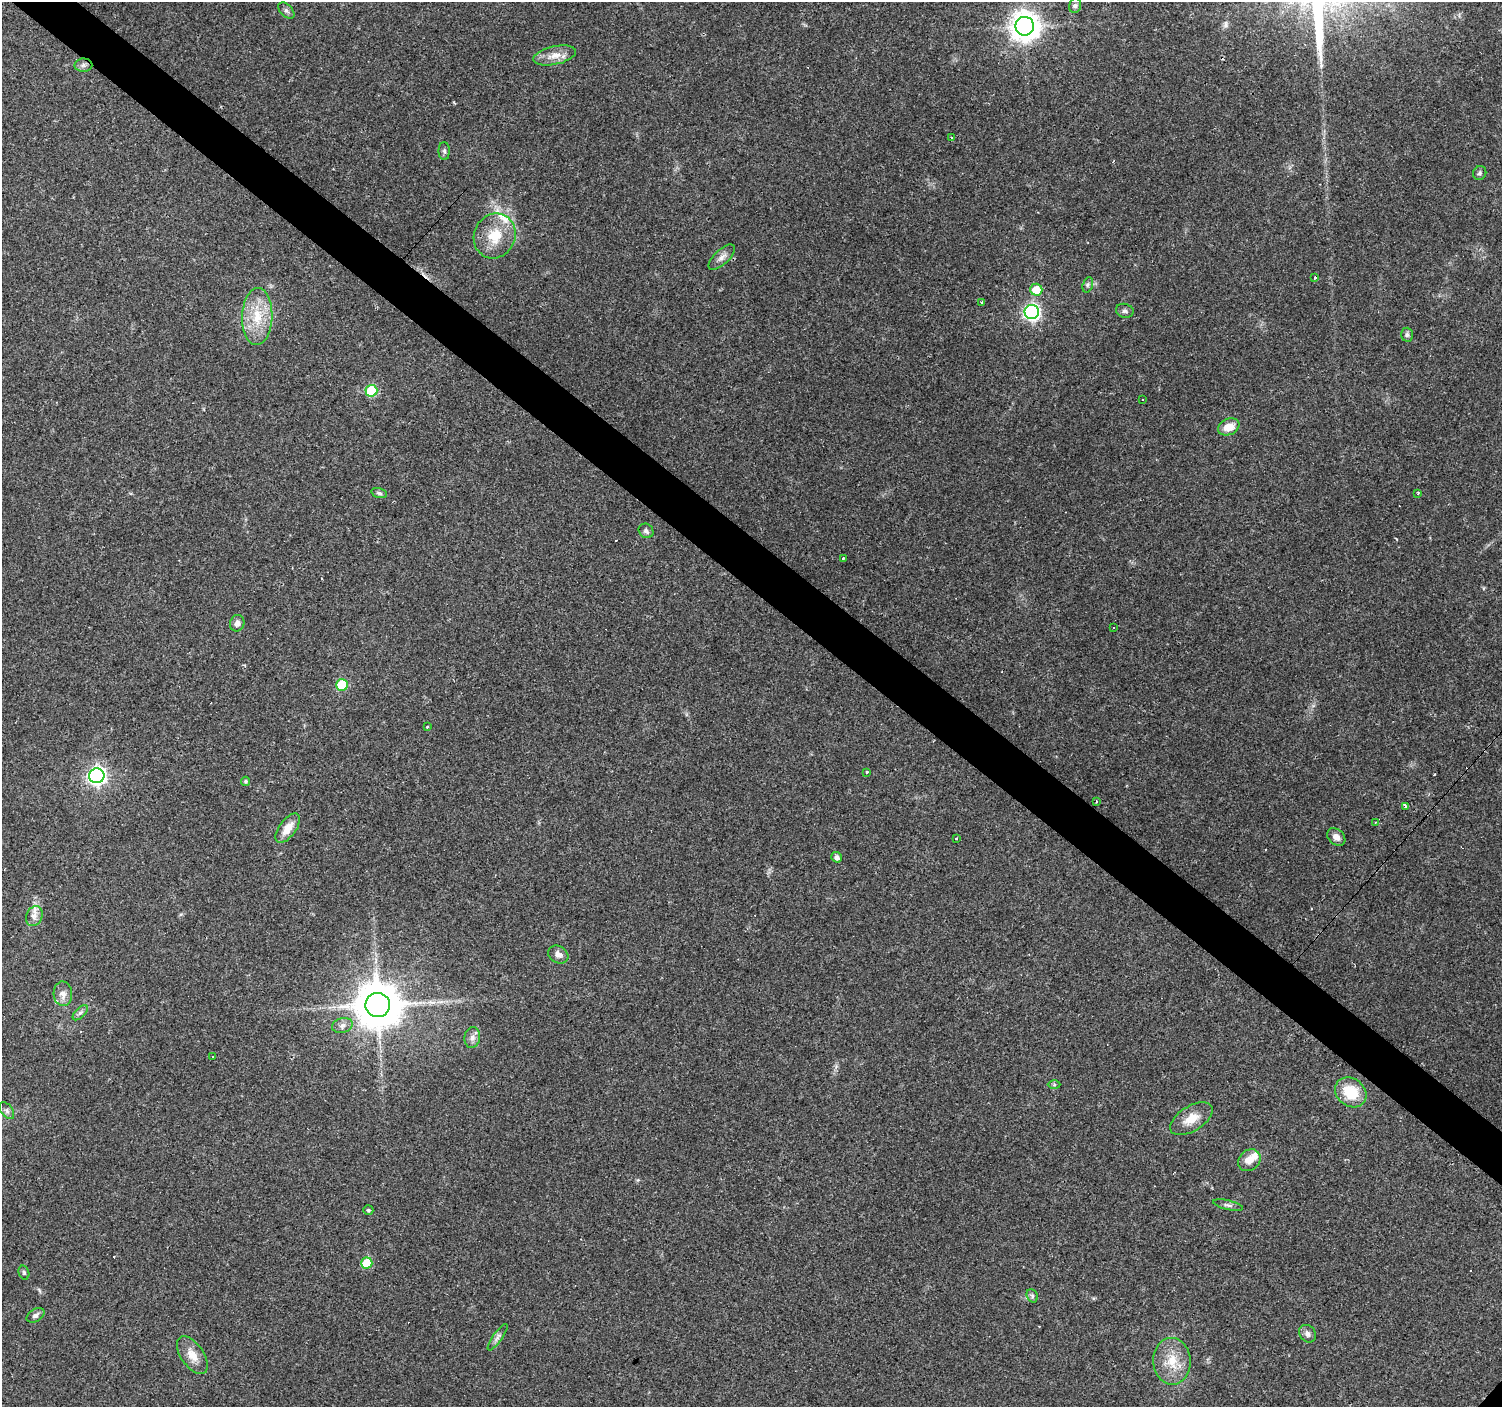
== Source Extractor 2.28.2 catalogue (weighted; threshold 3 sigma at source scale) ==
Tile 11 of 4 x 4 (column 3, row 3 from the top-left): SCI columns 3001-4500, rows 1574-2978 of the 6002 x 6022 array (HDU 1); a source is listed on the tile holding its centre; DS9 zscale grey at full resolution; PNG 1504 x 1409 px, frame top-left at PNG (2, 2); each listed source drawn as its Kron ellipse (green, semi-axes under 4 px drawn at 4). Shown black and unused: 4% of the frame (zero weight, under 3 of 4 exposures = <1% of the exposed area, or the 3 px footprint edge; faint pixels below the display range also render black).
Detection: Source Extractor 2.28.2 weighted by HDU 2 'WHT'; one run over the whole footprint, this tile lists its part. Background 0.0579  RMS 0.004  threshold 0.0179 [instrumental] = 3 sigma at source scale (4.5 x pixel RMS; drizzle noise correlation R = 1.50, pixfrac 1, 0.0396/0.0396 arcsec/px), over >= 5 px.
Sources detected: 76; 11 cosmic-ray / hot-pixel residue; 1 long thin detection or spike segment (spike, bleed or trail) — neither listed nor drawn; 2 inside a brighter listed object's ellipse — not listed separately; the other 62 listed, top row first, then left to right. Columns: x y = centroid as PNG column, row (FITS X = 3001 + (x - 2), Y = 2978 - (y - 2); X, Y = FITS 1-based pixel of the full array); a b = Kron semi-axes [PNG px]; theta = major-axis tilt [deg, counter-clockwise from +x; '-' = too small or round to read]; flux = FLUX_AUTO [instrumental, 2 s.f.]
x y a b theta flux
1075 6 7 6 - 1.3
286 11 10 6 -45 1.1
1025 26 9 9 - 510
555 55 22 9 12 4.8
83 65 9 6 1 1.5
951 137 3 2 - 0.32
444 151 9 5 -89 0.93
1480 173 7 6 - 0.95
495 236 23 20 64 12
722 257 17 7 44 2.3
1315 278 3 3 - 1.5
1088 285 8 5 71 0.91
1036 290 6 6 - 8.2
982 302 3 2 - 0.33
1125 311 9 7 -14 1.1
1032 312 7 7 - 110
257 317 28 15 88 12
1407 335 7 6 - 1
371 391 6 6 - 21
1143 399 3 2 - 0.43
1229 427 11 8 23 5.5
379 493 8 5 -16 0.88
1418 493 3 3 - 0.57
646 531 8 7 - 1.4
843 558 3 3 - 1
237 623 8 7 - 2.1
1113 628 3 3 - 1.8
342 685 6 6 - 18
427 727 3 3 - 0.94
867 772 3 3 - 1.5
97 776 7 7 - 150
246 781 5 4 - 0.76
1096 801 4 2 - 0.31
1405 806 4 3 - 1
1375 822 2 2 - 0.25
288 828 17 8 54 5.2
1336 837 10 7 -43 2.3
956 839 3 2 - 0.96
837 857 5 5 - 1.7
34 916 10 8 65 2.4
558 955 10 8 -31 2.2
63 994 12 9 -87 2.9
378 1005 12 12 - 1600
80 1013 9 5 45 1.2
342 1025 10 7 15 1.9
472 1038 10 8 78 2
213 1057 2 2 - 0.4
1054 1085 6 4 0 0.57
1351 1092 17 13 -39 13
7 1111 10 6 -54 1.2
1191 1119 24 12 32 6.5
1249 1160 12 10 43 4.5
1228 1205 15 4 -13 1.3
368 1210 5 5 - 0.77
367 1263 6 5 - 15
24 1273 7 5 -74 0.76
1032 1296 7 5 -70 0.79
35 1315 9 6 30 1.4
1308 1334 9 7 -48 1.8
498 1337 16 4 55 1.5
192 1355 22 11 -55 5.2
1172 1361 23 18 -86 10